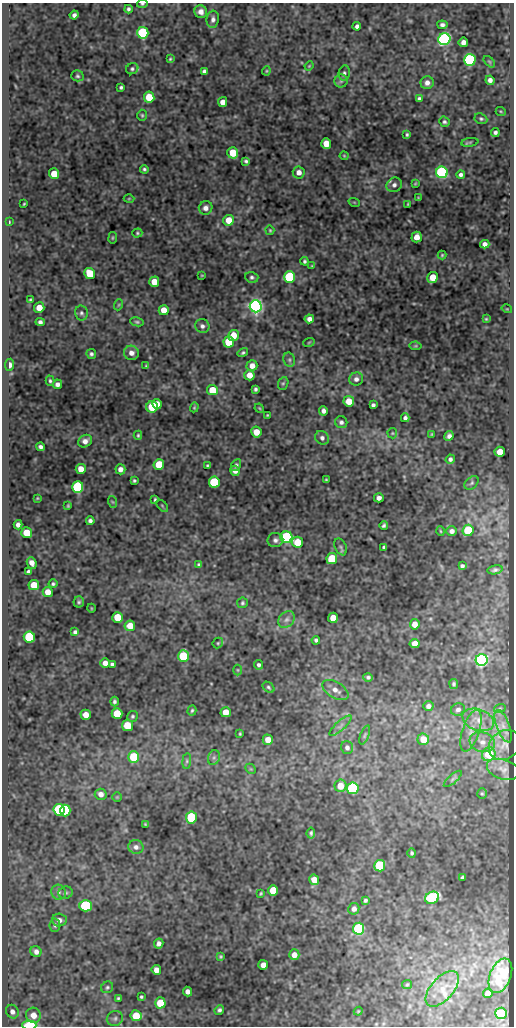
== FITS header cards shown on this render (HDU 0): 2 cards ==
NAXIS1  =                  512
NAXIS2  =                 1024

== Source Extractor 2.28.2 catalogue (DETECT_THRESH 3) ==
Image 512 x 1024 px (HDU 0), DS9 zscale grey, 1 PNG px = 1 image px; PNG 516 x 1028 px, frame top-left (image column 1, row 1024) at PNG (2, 3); each listed source drawn as its Kron ellipse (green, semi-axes under 4 px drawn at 4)
Background 50.1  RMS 0.55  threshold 1.66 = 3 sigma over >= 5 px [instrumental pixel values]
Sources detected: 254; all 254 listed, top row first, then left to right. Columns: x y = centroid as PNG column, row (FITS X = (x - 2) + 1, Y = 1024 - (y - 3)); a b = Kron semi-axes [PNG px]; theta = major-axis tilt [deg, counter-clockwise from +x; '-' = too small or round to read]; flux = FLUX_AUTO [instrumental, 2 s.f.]
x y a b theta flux
142 4 5 4 - 54
128 9 4 3 - 81
201 12 6 6 - 210
74 15 4 4 - 120
213 19 8 6 82 140
442 25 5 4 - 110
357 26 4 4 - 120
143 33 6 5 - 3600
444 39 6 6 - 11000
463 42 5 4 - 190
170 59 4 3 - 44
470 60 6 6 - 7200
489 62 7 4 -45 53
309 66 5 3 - 33
132 69 6 5 - 76
204 71 4 4 - 96
266 71 4 4 - 39
344 73 8 5 81 91
77 76 6 5 - 68
490 80 5 4 - 150
341 81 6 6 - 96
427 83 6 6 - 190
121 87 4 3 - 64
149 97 5 5 - 930
419 98 4 3 - 83
223 102 5 4 - 270
501 112 5 3 - 36
142 115 5 4 - 54
481 119 6 5 - 69
444 122 5 5 - 73
495 133 4 4 - 92
407 134 4 3 - 56
470 142 8 4 8 46
326 144 5 5 - 600
233 153 6 5 - 890
344 156 4 4 - 36
246 161 4 3 - 67
144 169 4 4 - 63
299 172 6 6 - 240
442 172 6 6 - 7400
54 174 5 5 - 630
461 175 4 3 - 100
415 184 3 2 - 36
394 185 8 7 - 130
418 198 3 2 - 25
129 199 5 3 - 32
354 202 6 3 -19 31
24 204 3 2 - 36
408 204 4 2 - 33
206 208 7 6 - 170
229 220 5 5 - 570
9 222 3 2 - 34
270 230 5 4 - 46
137 233 5 4 - 51
417 237 5 5 - 350
113 238 6 3 81 38
485 244 4 4 - 160
442 255 4 4 - 42
305 261 4 3 - 68
312 266 4 4 - 36
90 273 6 5 - 1100
202 275 4 2 - 32
252 277 6 5 - 88
289 277 5 5 - 4500
433 277 6 5 - 630
154 282 5 5 - 540
30 300 4 3 - 48
118 305 6 3 70 37
256 306 6 6 - 18000
39 308 5 5 - 410
507 309 5 3 - 32
164 310 5 5 - 420
81 313 7 6 - 96
309 319 5 4 - 190
486 319 4 4 - 43
40 322 4 4 - 110
137 322 7 4 -10 63
202 326 7 7 - 140
233 335 5 5 - 550
229 342 5 5 - 1600
309 342 6 3 20 40
416 346 6 4 -10 49
131 353 7 7 - 210
243 353 5 4 - 61
91 354 5 4 - 84
289 360 7 5 -69 93
10 365 6 4 85 200
146 366 4 3 - 44
252 366 5 5 - 260
249 375 5 5 - 360
356 379 7 6 - 150
50 381 5 4 - 64
283 383 6 5 - 62
57 384 5 4 - 140
255 389 4 3 - 74
212 390 5 5 - 860
349 401 5 5 - 520
157 404 5 4 - 480
373 405 4 4 - 90
152 407 6 5 - 1600
194 407 5 3 - 44
259 408 5 4 - 40
323 411 5 4 - 130
267 415 3 2 - 35
405 418 4 4 - 100
341 422 6 6 - 110
256 432 5 5 - 490
392 433 5 5 - 48
138 435 4 3 - 50
432 435 3 3 - 47
449 436 5 4 - 130
322 438 7 6 - 130
85 441 7 6 - 200
40 447 4 4 - 100
500 452 5 5 - 480
450 459 5 4 - 100
159 464 5 5 - 1100
207 465 3 3 - 44
236 465 6 4 62 73
81 469 5 5 - 400
120 469 5 5 - 170
235 471 5 5 - 170
326 480 3 3 - 40
134 481 3 3 - 56
214 482 5 5 - 3200
472 483 8 5 43 80
78 487 6 5 - 4900
37 498 3 3 - 31
379 498 5 4 - 140
155 500 4 3 - 62
113 502 6 4 -70 43
68 506 3 3 - 42
162 506 7 3 -45 40
90 521 4 4 - 100
18 525 5 4 - 140
384 525 4 4 - 76
468 530 5 5 - 1900
440 531 4 3 - 34
452 531 5 5 - 160
27 533 5 5 - 840
286 537 6 6 - 4900
275 540 8 7 - 130
298 542 6 5 - 860
341 547 9 5 -67 73
384 547 4 3 - 69
332 559 5 5 - 1700
32 563 6 4 -66 240
199 565 4 3 - 66
462 566 4 4 - 80
495 570 8 4 11 93
28 572 4 4 - 100
53 584 4 4 - 61
34 585 5 5 - 590
48 592 5 5 - 360
79 602 5 5 - 67
242 603 5 5 - 63
91 608 4 3 - 29
117 617 5 5 - 1000
333 618 5 5 - 520
286 619 9 7 44 160
415 624 5 4 - 300
130 626 5 5 - 560
75 632 4 4 - 94
29 637 6 5 - 3000
316 640 4 4 - 80
218 643 6 4 48 51
415 643 5 4 - 340
183 656 6 5 - 2100
482 660 6 6 - 12000
105 663 5 4 - 230
112 664 4 4 - 86
259 665 5 4 - 77
238 670 5 3 - 33
368 677 5 4 - 76
454 684 5 4 - 65
268 687 7 4 -40 72
335 690 14 8 -31 280
114 702 5 3 - 82
428 706 5 5 - 140
500 708 6 4 19 46
192 710 5 4 - 55
458 710 7 6 - 120
226 712 5 5 - 530
117 714 5 5 - 1100
86 715 5 5 - 380
132 716 5 5 - 61
478 720 16 10 -20 450
127 726 5 5 - 1100
340 726 14 4 42 150
503 726 17 6 -68 260
471 731 22 8 72 410
240 734 3 2 - 39
365 735 10 4 68 70
423 739 6 5 - 530
268 740 5 5 - 350
482 742 13 9 -18 310
504 745 17 14 38 360
347 747 6 6 - 120
489 754 7 6 - 1400
134 757 6 5 - 1500
214 758 7 6 - 94
187 761 8 4 83 68
251 769 6 4 -44 49
503 769 17 10 -17 270
453 779 11 4 42 79
340 786 6 6 - 480
353 788 6 5 - 6400
101 794 6 5 - 220
482 794 5 4 - 48
117 797 5 5 - 39
59 810 6 5 - 4400
65 810 6 5 - 3500
191 818 6 5 - 2800
145 824 4 3 - 32
311 833 5 4 - 68
136 847 7 7 - 160
412 853 5 4 - 63
380 866 5 5 - 2900
462 877 4 3 - 65
314 880 5 5 - 480
273 890 5 5 - 910
59 892 8 7 - 120
66 893 7 6 - 83
261 893 3 3 - 41
432 898 7 6 - 5300
365 900 4 3 - 66
85 906 6 5 - 3600
354 909 6 5 - 180
59 920 7 6 - 170
55 925 7 5 85 89
359 929 6 5 - 5100
159 944 5 4 - 150
36 952 6 5 - 170
294 955 5 5 - 290
220 957 4 4 - 47
263 965 5 5 - 300
156 970 5 4 - 260
500 976 18 10 68 560
407 985 5 4 - 43
107 987 6 5 - 70
442 989 21 11 48 480
187 992 5 4 - 170
488 993 5 4 - 270
141 997 3 3 - 53
118 998 4 3 - 53
160 1003 5 5 - 970
219 1010 5 4 - 82
358 1011 4 4 - 40
12 1012 7 6 - 170
501 1013 6 5 - 2200
33 1015 8 7 - 350
136 1016 5 5 - 960
115 1018 8 7 - 120
29 1025 7 4 1 2000
At the frame edge (FLAGS 8, measured only in part): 2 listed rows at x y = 142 4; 29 1025